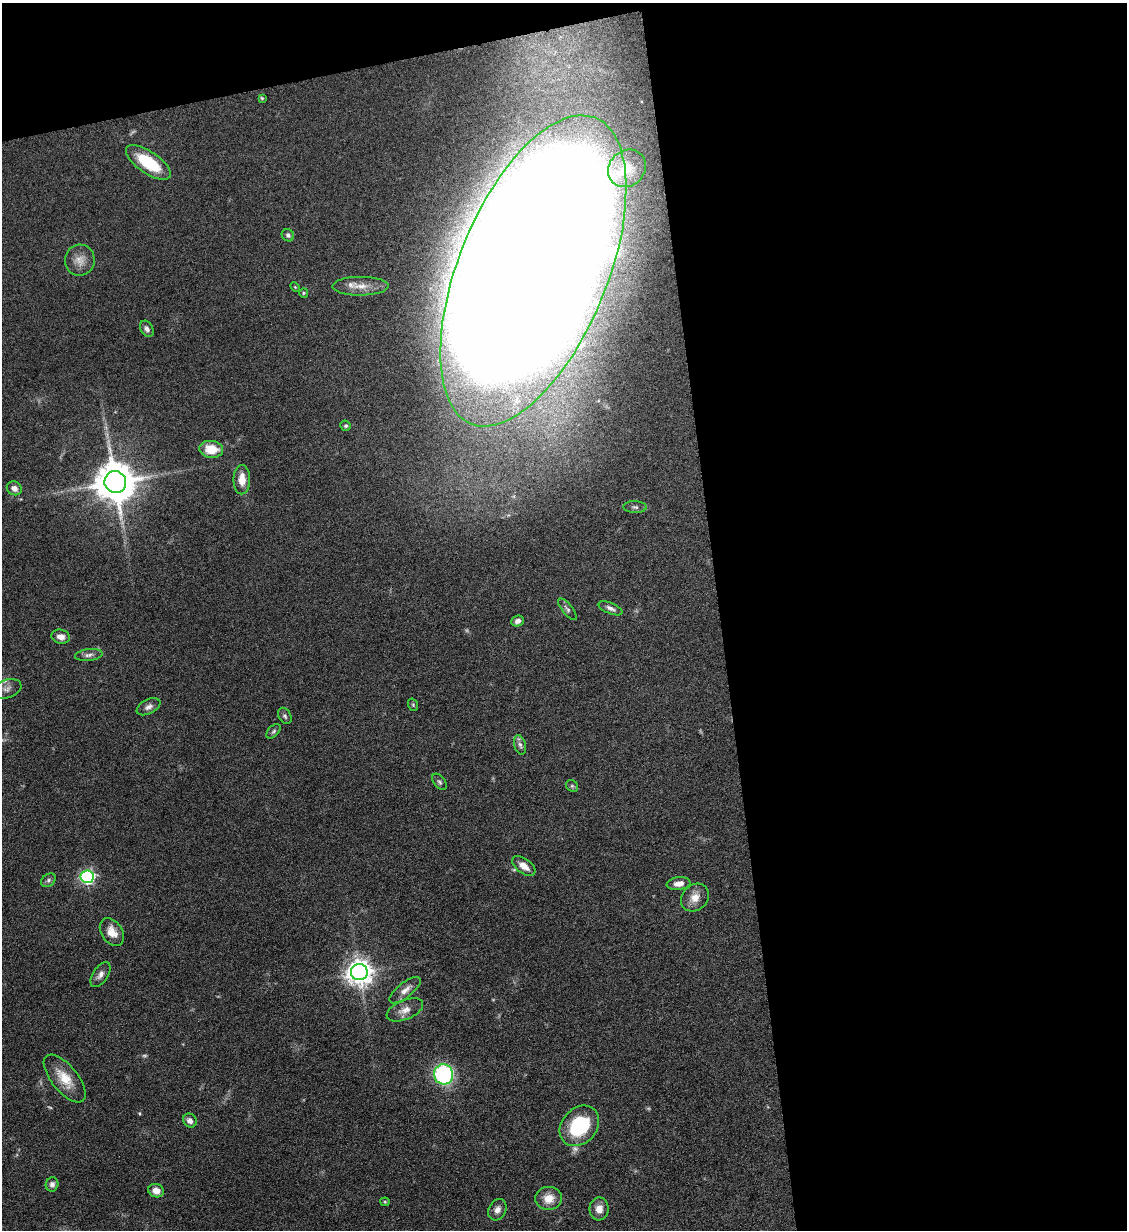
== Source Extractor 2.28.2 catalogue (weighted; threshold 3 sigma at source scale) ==
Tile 4 of 4 x 4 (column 4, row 1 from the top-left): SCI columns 3517-4641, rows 3693-4920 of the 4901 x 4928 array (HDU 1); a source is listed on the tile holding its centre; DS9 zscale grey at full resolution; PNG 1129 x 1232 px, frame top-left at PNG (2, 3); each listed source drawn as its Kron ellipse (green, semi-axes under 4 px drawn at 4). Shown black and unused: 40% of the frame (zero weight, under 6 of 12 exposures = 1% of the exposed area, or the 3 px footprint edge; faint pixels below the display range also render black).
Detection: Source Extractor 2.28.2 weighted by HDU 2 'WHT'; one run over the whole footprint, this tile lists its part. Background 0.101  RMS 0.004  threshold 0.0162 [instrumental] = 3 sigma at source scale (4.09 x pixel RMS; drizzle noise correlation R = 1.36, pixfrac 0.8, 0.05/0.05 arcsec/px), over >= 5 px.
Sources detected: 54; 4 too faint to see at this stretch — neither listed nor drawn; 1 inside a brighter listed object's ellipse — not listed separately; the other 49 listed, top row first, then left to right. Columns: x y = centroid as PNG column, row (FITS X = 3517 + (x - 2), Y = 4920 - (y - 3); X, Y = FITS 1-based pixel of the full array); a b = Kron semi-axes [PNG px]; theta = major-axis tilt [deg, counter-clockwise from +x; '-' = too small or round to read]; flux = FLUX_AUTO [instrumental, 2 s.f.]
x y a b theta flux
262 98 4 3 - 0.51
148 162 26 11 -35 16
627 168 20 17 44 8.1
288 235 6 6 - 0.86
80 260 15 15 - 4.1
533 271 165 74 68 5300
360 286 28 9 1 5
295 287 5 3 - 0.39
304 293 5 4 - 0.45
147 329 9 6 -60 1.4
346 426 5 5 - 0.67
211 449 12 8 -6 7.8
242 480 14 8 89 4.5
115 482 11 11 - 1300
14 488 8 6 -32 2.2
635 507 11 6 -1 1.1
610 608 13 5 -23 1.5
567 609 13 5 -51 1.2
518 621 6 5 - 1.5
61 637 9 7 -13 2.4
89 655 14 6 7 1.6
7 689 15 9 19 2.7
413 705 6 4 -70 0.5
148 707 13 7 27 1.7
285 716 9 6 -61 0.93
273 731 8 5 45 0.8
520 745 10 5 -74 1.2
439 782 9 5 -53 0.87
572 786 6 5 - 0.66
524 866 13 7 -36 3.5
87 877 6 6 - 76
48 880 8 6 42 1
679 884 12 6 8 2.7
695 898 15 12 45 4.1
112 932 15 10 -56 4.4
359 972 8 8 - 400
100 975 14 7 56 2.1
405 990 19 7 38 3
405 1010 19 9 22 3.2
444 1074 10 9 - 47
65 1079 29 13 -50 8.5
190 1121 7 6 - 1.9
579 1126 22 17 48 25
52 1184 7 6 - 1.5
156 1191 8 6 -19 3.3
549 1198 13 11 4 5.1
385 1202 4 4 - 0.38
599 1209 11 9 -89 3.2
497 1210 11 8 61 2.1